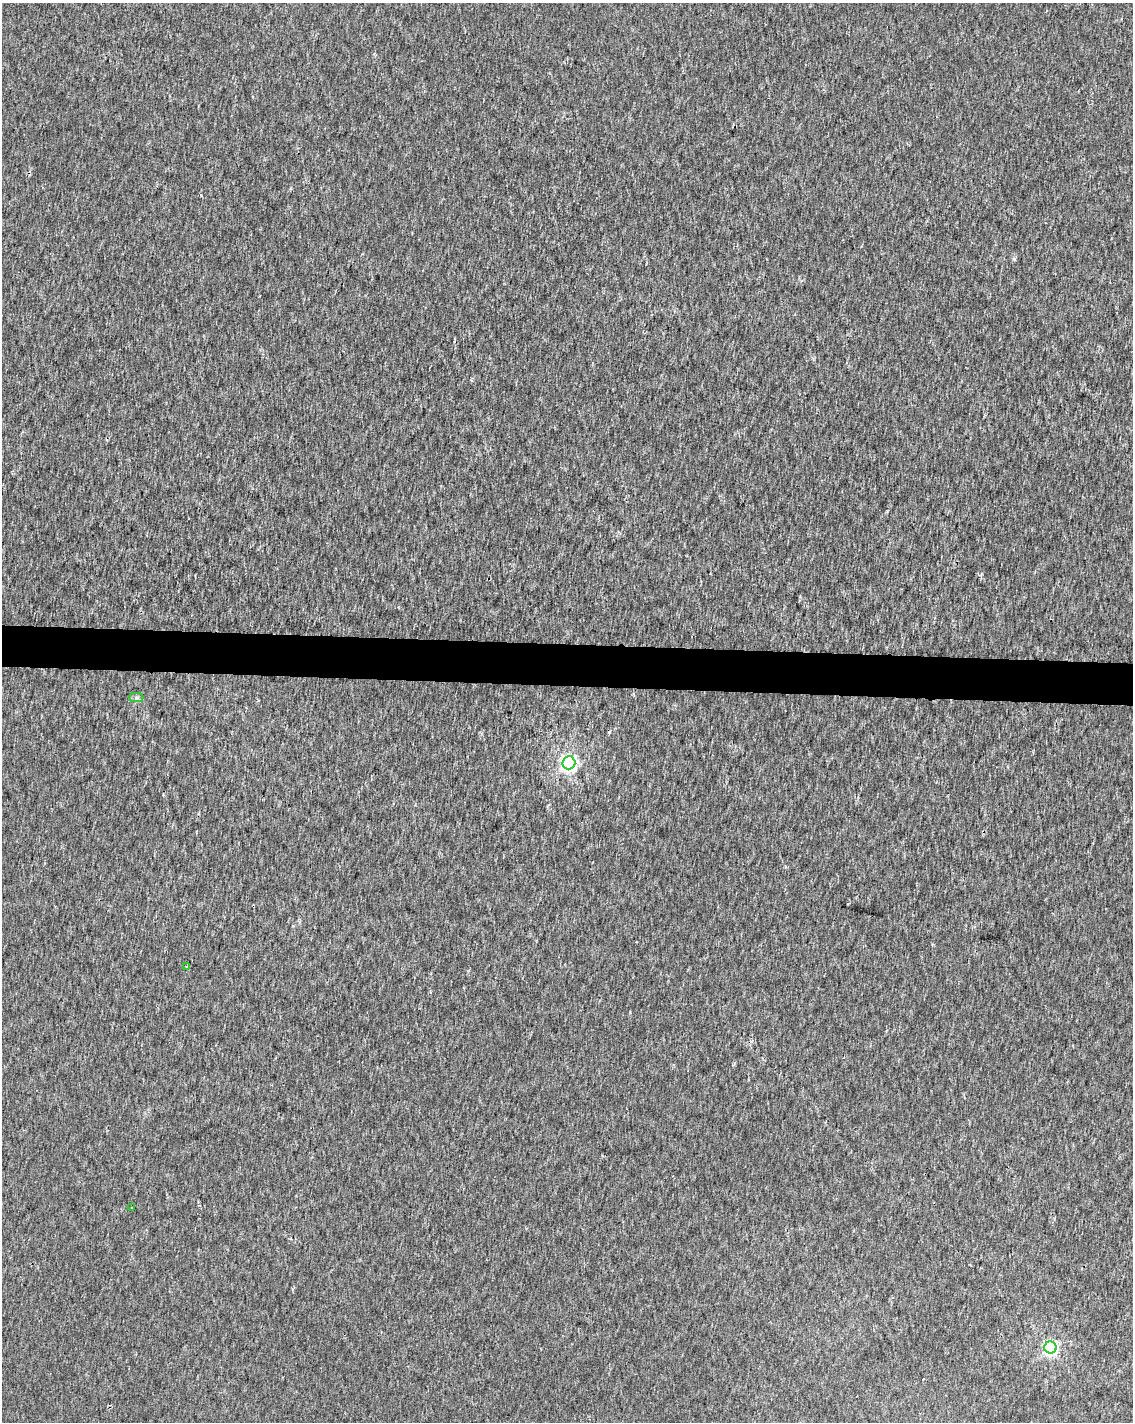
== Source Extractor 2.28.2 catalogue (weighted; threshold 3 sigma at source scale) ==
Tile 6 of 4 x 3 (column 2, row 2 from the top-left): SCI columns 1133-2263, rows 1647-3066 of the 4539 x 4778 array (HDU 1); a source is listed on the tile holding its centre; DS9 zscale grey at full resolution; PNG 1135 x 1424 px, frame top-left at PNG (2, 3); each listed source drawn as its Kron ellipse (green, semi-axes under 4 px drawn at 4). Shown black and unused: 3% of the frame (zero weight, under 2 of 3 exposures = <1% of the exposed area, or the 3 px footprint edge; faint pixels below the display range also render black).
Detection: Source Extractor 2.28.2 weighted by HDU 2 'WHT'; one run over the whole footprint, this tile lists its part. Background 8.54e-04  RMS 0.0033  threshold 0.015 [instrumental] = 3 sigma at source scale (4.5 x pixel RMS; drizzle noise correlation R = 1.50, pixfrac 1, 0.0396/0.0396 arcsec/px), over >= 5 px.
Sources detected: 5; all 5 listed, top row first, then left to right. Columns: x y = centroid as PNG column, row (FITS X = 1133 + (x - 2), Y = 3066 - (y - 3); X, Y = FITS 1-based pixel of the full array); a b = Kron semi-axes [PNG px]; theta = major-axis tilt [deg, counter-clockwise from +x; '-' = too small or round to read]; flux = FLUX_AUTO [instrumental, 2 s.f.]
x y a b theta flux
136 697 7 4 0 0.72
569 763 6 6 - 110
186 966 4 2 - 0.29
132 1208 2 2 - 0.32
1050 1347 6 6 - 71